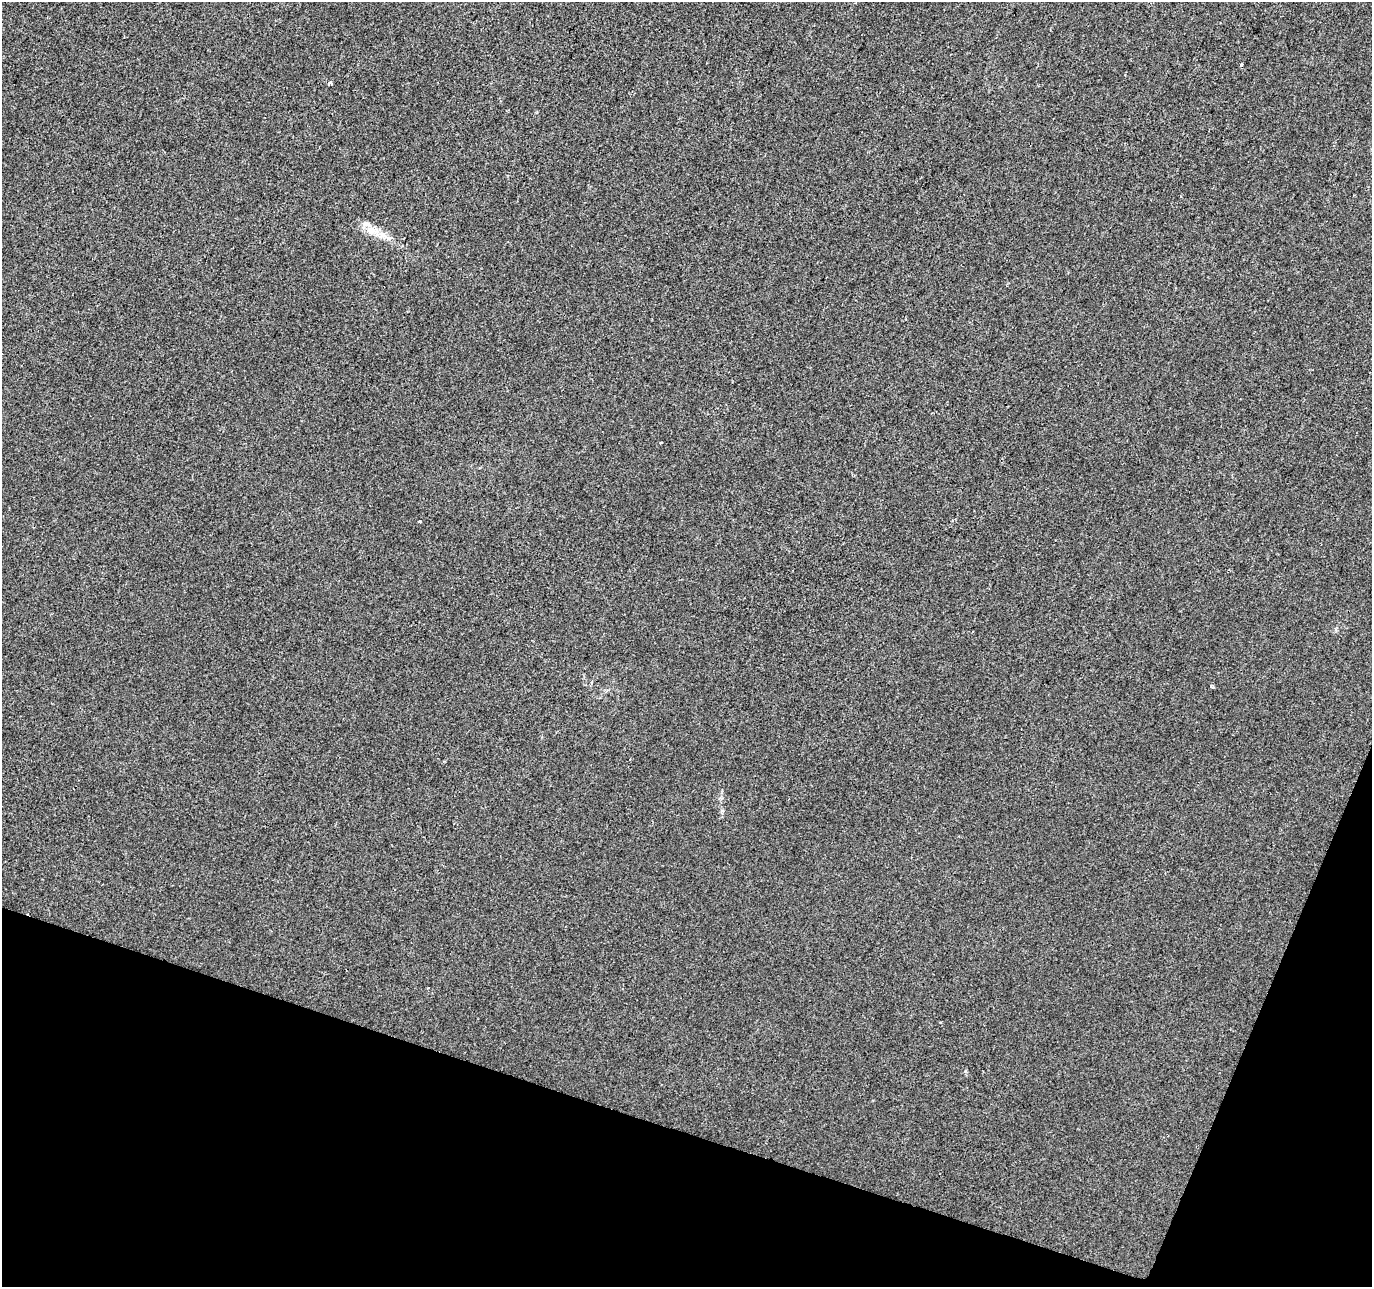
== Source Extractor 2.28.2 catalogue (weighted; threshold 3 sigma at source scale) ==
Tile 15 of 4 x 4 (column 3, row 4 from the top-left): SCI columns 2747-4116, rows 278-1562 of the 5486 x 5628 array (HDU 1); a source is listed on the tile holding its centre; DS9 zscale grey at full resolution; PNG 1374 x 1289 px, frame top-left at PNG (2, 2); no overlay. Shown black and unused: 16% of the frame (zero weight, under 2 of 3 exposures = <1% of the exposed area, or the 3 px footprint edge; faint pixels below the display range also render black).
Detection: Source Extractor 2.28.2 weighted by HDU 2 'WHT'; one run over the whole footprint, this tile lists its part. Background 0.00144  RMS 0.0047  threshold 0.0211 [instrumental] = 3 sigma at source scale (4.5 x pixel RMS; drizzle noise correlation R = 1.50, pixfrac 1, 0.0396/0.0396 arcsec/px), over >= 5 px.
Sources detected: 8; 1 cosmic-ray / hot-pixel residue — not listed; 1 inside a brighter listed object's ellipse — not listed separately; the other 6 listed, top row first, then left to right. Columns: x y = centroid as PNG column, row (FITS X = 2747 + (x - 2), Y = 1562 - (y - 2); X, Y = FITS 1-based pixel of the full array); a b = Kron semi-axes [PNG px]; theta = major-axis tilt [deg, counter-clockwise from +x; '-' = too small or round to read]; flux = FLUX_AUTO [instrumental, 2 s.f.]
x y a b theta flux
330 83 4 3 - 1.7
372 231 18 9 13 4.9
419 521 3 3 - 1.5
1212 687 4 3 - 1.1
630 759 3 3 - 0.39
722 810 6 4 20 0.59